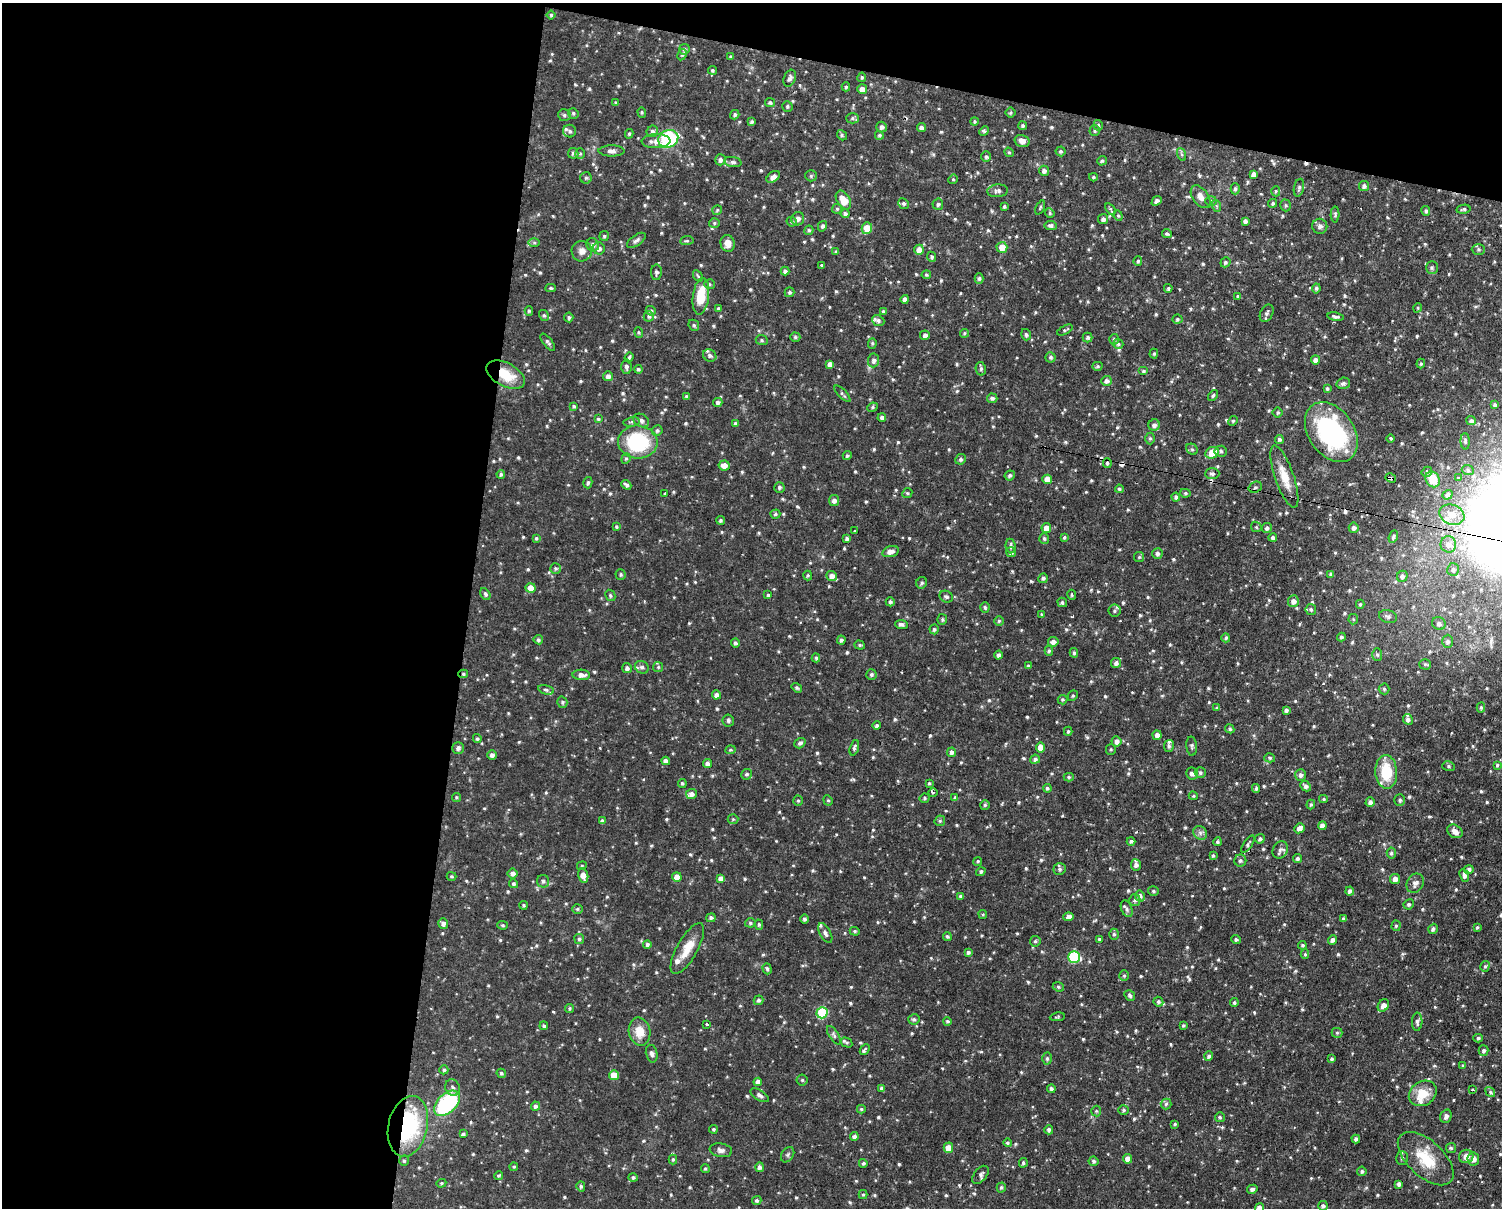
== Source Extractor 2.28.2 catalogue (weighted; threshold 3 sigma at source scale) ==
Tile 1 of 3 x 4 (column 1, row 1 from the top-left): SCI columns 140-1639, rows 3799-5004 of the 4978 x 5004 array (HDU 1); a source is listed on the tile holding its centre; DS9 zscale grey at full resolution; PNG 1504 x 1210 px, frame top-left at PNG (2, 3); each listed source drawn as its Kron ellipse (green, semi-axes under 4 px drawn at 4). Shown black and unused: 37% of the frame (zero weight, under 2 of 3 exposures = <1% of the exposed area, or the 3 px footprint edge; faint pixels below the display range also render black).
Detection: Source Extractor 2.28.2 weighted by HDU 2 'WHT'; one run over the whole footprint, this tile lists its part. Background 0.0511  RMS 0.0061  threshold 0.0273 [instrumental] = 3 sigma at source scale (4.5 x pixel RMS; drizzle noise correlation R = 1.50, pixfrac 1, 0.05/0.05 arcsec/px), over >= 5 px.
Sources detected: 875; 11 cosmic-ray / hot-pixel residue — neither listed nor drawn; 18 inside a brighter listed object's ellipse — not listed separately; of the other 846, all 500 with FLUX_AUTO >= 0.818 (the completeness limit of this list) listed and drawn (346 fainter detections not listed), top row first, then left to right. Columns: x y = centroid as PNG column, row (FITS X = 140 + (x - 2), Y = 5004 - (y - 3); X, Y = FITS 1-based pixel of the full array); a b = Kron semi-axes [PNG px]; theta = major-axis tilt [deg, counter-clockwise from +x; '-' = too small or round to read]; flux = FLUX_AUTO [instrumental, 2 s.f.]
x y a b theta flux
551 15 4 4 - 0.88
684 49 5 5 - 1.4
682 55 6 4 62 1
731 57 3 3 - 1
712 70 4 4 - 0.96
862 77 5 4 - 0.89
790 78 9 5 69 1.9
846 87 4 4 - 1.1
862 89 5 5 - 4.4
770 102 5 4 - 1.2
616 103 4 4 - 0.93
787 106 5 5 - 1.1
642 112 5 4 - 0.83
573 113 5 5 - 1.2
1010 113 5 5 - 0.94
564 115 6 5 - 1.4
735 115 5 4 - 1.2
852 118 6 5 - 1.1
974 121 4 4 - 0.85
752 122 4 4 - 1.1
1098 125 5 4 - 1
1023 126 4 4 - 1
881 127 5 5 - 2
921 128 4 4 - 2.3
1095 130 5 5 - 1.2
570 131 6 6 - 1.6
652 131 6 5 - 1.6
984 131 5 4 - 1
629 134 5 3 - 0.86
842 135 5 4 - 0.82
879 135 4 4 - 0.96
668 139 10 8 24 62
656 141 14 7 2 4.8
1022 141 8 6 -15 3.1
611 151 13 5 -1 2.4
1061 151 5 5 - 1.1
1009 152 5 4 - 0.84
573 153 5 5 - 1.5
580 153 5 4 - 0.84
1181 154 6 4 -70 1.1
986 157 5 5 - 1.2
720 160 5 5 - 2.2
1102 161 5 4 - 1
733 162 9 5 -7 1.9
1044 171 5 5 - 2.1
1253 174 4 4 - 2.1
811 176 6 5 - 0.97
773 177 7 5 35 3.1
1093 177 4 3 - 0.87
586 178 6 5 - 1.2
953 179 5 4 - 0.83
1364 186 5 5 - 1.7
1299 188 9 5 78 1.3
1235 189 5 4 - 1.2
998 191 10 6 5 2
1276 191 5 4 - 1
1201 197 13 8 -54 4.2
843 200 10 6 -58 8.6
1157 201 5 4 - 1.6
1211 201 5 5 - 1.1
1273 203 5 4 - 1.1
904 204 5 5 - 1.4
938 204 5 5 - 1.5
1286 205 6 5 - 1
1217 206 6 4 -70 0.88
1004 207 3 3 - 0.94
1040 207 7 4 65 0.92
837 209 5 5 - 0.87
1110 209 7 4 -57 1.1
1463 209 7 4 12 0.99
717 210 5 4 - 0.86
1426 211 5 4 - 1.3
1050 213 5 4 - 0.9
845 214 4 4 - 1.8
1335 214 8 4 89 1
1118 216 5 4 - 0.92
798 219 7 6 - 2.6
1103 219 5 5 - 2.1
791 221 5 5 - 1.1
1245 221 4 4 - 1.7
714 223 5 5 - 0.95
1051 225 6 4 -6 1.6
822 226 5 4 - 1.4
1320 226 7 7 - 2
867 228 6 5 - 9.1
809 230 5 4 - 1
1167 234 5 4 - 1.1
604 236 5 4 - 0.93
636 240 11 5 35 1.7
687 241 7 4 6 0.89
534 243 6 4 -1 1.1
728 243 8 7 - 4.7
593 245 7 6 - 2.2
1002 247 5 5 - 6.5
599 248 6 5 - 2.5
1478 249 7 5 -1 1.2
919 250 5 5 - 5.4
582 251 10 10 - 3.9
836 252 4 3 - 0.87
932 257 5 4 - 1.1
1138 261 5 4 - 0.98
1225 262 5 5 - 1.1
821 265 3 3 - 0.99
1432 268 6 5 - 1.2
785 271 4 4 - 1.8
656 272 8 5 89 1.5
926 275 5 4 - 1
698 276 6 4 -58 0.87
979 278 5 4 - 1.3
709 284 5 5 - 0.91
551 288 5 4 - 0.97
1168 288 4 3 - 1.1
1316 288 5 4 - 1.2
790 292 5 5 - 1.1
701 296 18 8 82 15
1238 297 4 3 - 1.1
905 299 4 4 - 2.6
718 308 4 4 - 0.93
1418 308 5 4 - 0.85
529 311 4 4 - 0.89
651 311 5 4 - 1.1
883 312 4 4 - 1.3
1267 313 9 6 62 1.9
544 316 5 4 - 1
649 316 5 5 - 1.4
569 317 5 4 - 1.2
1336 317 8 4 -9 1.5
1177 319 5 4 - 0.87
878 321 6 5 - 1.6
694 325 6 5 - 1.1
1065 330 8 4 27 1
639 332 5 4 - 0.82
964 333 4 4 - 0.88
925 335 5 4 - 2
1026 335 6 5 - 1.2
795 337 5 4 - 0.96
1088 337 5 5 - 1.2
1114 339 5 4 - 1
762 340 6 5 - 1
548 342 10 4 -52 1.5
872 343 5 4 - 0.91
1118 344 5 5 - 1.2
1154 354 5 4 - 0.85
710 355 7 6 - 2
629 357 5 3 - 0.94
1050 357 5 5 - 1.1
874 360 7 5 86 2.2
1315 360 4 4 - 2.6
830 364 4 4 - 2.6
1421 364 5 4 - 0.83
1097 366 5 4 - 0.97
626 367 7 5 -86 1.7
638 369 4 4 - 1.2
981 369 7 5 -78 1.2
1143 371 5 4 - 0.98
506 375 21 11 -29 16
608 376 5 5 - 2.4
1106 381 5 5 - 2.1
1343 383 7 5 18 1.7
1327 389 4 4 - 1.1
842 394 10 4 -45 1.2
686 396 3 3 - 0.83
1213 396 6 4 52 0.98
992 398 5 4 - 1.6
718 402 5 4 - 1.6
1495 405 3 3 - 1.1
574 406 4 4 - 0.91
872 407 5 4 - 0.89
1278 412 5 5 - 1.1
882 418 4 4 - 2.1
598 419 4 4 - 0.97
641 421 8 6 -32 2.1
1233 421 5 4 - 0.83
1471 421 5 4 - 1.5
631 422 8 4 9 1.2
735 423 4 4 - 1.4
1154 425 6 5 - 2.3
657 431 5 5 - 1.3
1331 432 33 23 -55 88
1150 438 6 4 -90 1.1
1391 438 4 4 - 0.98
1279 439 4 4 - 1.2
1465 441 8 4 -87 1.2
638 442 20 16 -4 45
1192 449 6 5 - 1
1221 451 6 5 - 1.4
1212 453 7 5 24 9.2
847 456 4 4 - 1.1
626 459 5 4 - 0.87
961 459 5 5 - 1.3
1107 463 5 4 - 1.1
724 466 6 5 - 3.8
1468 470 6 5 - 1.1
1427 472 5 5 - 1.2
501 474 4 4 - 1.1
1212 474 7 5 2 1.6
1010 475 5 4 - 1.4
1284 477 33 9 -71 11
1458 477 3 3 - 3
1391 478 5 3 - 3.7
1047 479 5 4 - 6.9
1433 479 8 7 - 11
588 483 6 4 75 1.3
626 485 5 4 - 1.5
779 487 5 5 - 1.2
1255 487 7 5 20 1.2
1119 489 4 4 - 1
907 493 5 5 - 0.96
1185 493 5 4 - 0.95
665 494 3 3 - 0.98
1447 495 5 4 - 2.1
1176 497 4 4 - 1.5
834 500 5 5 - 2.4
775 514 5 4 - 0.95
1452 515 13 10 -21 6.1
720 520 4 4 - 1.1
616 527 4 3 - 0.84
1256 527 6 4 -46 0.97
1046 528 5 5 - 5.3
1267 528 5 5 - 1.7
1354 528 5 5 - 2
855 531 3 3 - 1.4
1064 537 4 4 - 0.93
1393 537 6 4 67 1.2
536 538 4 3 - 0.88
1044 538 5 5 - 1.2
1273 538 4 4 - 1.6
847 539 4 4 - 1.7
1448 544 8 8 - 3.9
1011 546 7 5 -85 1.9
890 552 8 5 16 3.4
1011 552 5 5 - 1.9
1157 554 5 5 - 1.7
1139 557 5 5 - 0.86
555 568 5 5 - 1.2
1453 570 6 6 - 1.7
621 574 5 5 - 1
1330 574 4 4 - 1
808 575 5 4 - 0.89
832 576 5 5 - 3.4
1402 576 6 5 - 1.9
1043 578 5 4 - 1.4
922 583 6 5 - 1.2
531 588 5 5 - 6.7
485 594 6 4 -62 1.2
610 595 6 4 -61 1
768 595 4 3 - 1
1072 595 5 4 - 1
946 597 7 5 -27 1.2
1293 601 6 5 - 2.8
890 602 4 4 - 1.3
1062 602 5 4 - 1.2
1360 604 4 4 - 0.87
985 607 5 4 - 1.1
1311 609 5 5 - 1.3
1114 611 6 6 - 1.4
1042 614 4 3 - 0.82
1388 616 9 6 -17 2.1
942 619 5 4 - 1
1353 619 5 5 - 0.85
999 621 5 4 - 0.96
901 624 6 4 -6 1.6
1439 624 7 6 - 2.1
934 629 5 4 - 1.1
1341 637 4 4 - 1.3
1226 638 4 4 - 1.1
538 640 5 4 - 1.3
841 640 4 4 - 1.4
1447 641 6 5 - 1.9
1053 642 5 5 - 2.7
735 643 4 4 - 1.4
860 645 5 4 - 0.95
1049 651 5 4 - 0.95
1074 653 5 4 - 0.99
998 655 4 4 - 1.5
1377 655 6 5 - 1.3
816 658 4 4 - 0.97
1116 663 5 5 - 1.8
1425 664 5 5 - 0.95
1028 666 3 3 - 0.99
642 667 7 6 - 1.4
658 667 5 5 - 0.89
627 668 5 5 - 1.8
463 674 5 4 - 0.93
871 674 5 5 - 1.3
581 675 9 5 -2 3.1
797 688 5 4 - 1.2
1384 689 5 5 - 0.96
546 690 8 4 -14 1.3
716 695 4 4 - 2.3
1073 696 5 4 - 0.97
1062 700 5 4 - 1
562 702 5 5 - 1.1
1481 707 5 4 - 1.2
1217 708 3 3 - 0.82
1286 710 4 4 - 1.5
1408 719 5 4 - 1.5
728 720 6 5 - 1.2
877 726 4 4 - 1.5
1230 729 5 4 - 1.1
1068 731 4 3 - 0.95
1157 735 5 4 - 3
477 739 4 4 - 1
1116 741 5 5 - 2.5
800 743 6 5 - 1.5
1169 746 6 5 - 1.2
1192 746 9 5 -87 1.3
1040 747 5 4 - 6.4
458 748 6 5 - 2
854 748 8 4 73 1.4
1111 749 5 5 - 0.84
730 750 5 3 - 1
952 752 5 4 - 2.1
492 755 4 4 - 1.9
1270 758 5 4 - 1
1035 759 5 4 - 1.5
666 761 4 4 - 2.7
707 764 4 4 - 2.3
1497 765 4 4 - 0.99
1448 766 6 5 - 1.1
1386 772 17 11 -87 20
1192 773 6 6 - 2.4
1200 773 5 5 - 1.5
747 774 5 5 - 1.1
1301 775 6 5 - 1.9
1069 777 5 4 - 0.93
682 783 4 4 - 1
929 783 4 3 - 0.82
1306 786 5 4 - 2
1047 788 4 4 - 1.1
1256 788 4 3 - 1
933 792 4 3 - 1.1
691 794 5 5 - 2.1
1193 796 4 4 - 0.83
456 797 4 4 - 0.88
924 798 5 4 - 0.88
955 798 4 4 - 1.5
1323 799 4 4 - 0.87
828 800 5 4 - 0.91
1400 800 6 5 - 1.3
798 801 5 4 - 0.95
1370 802 4 4 - 2.3
985 805 5 5 - 1
1311 805 5 4 - 0.89
733 819 5 5 - 0.85
602 821 4 4 - 1.8
940 821 5 5 - 1
1322 826 4 4 - 3.2
1299 828 5 4 - 3.4
1455 831 8 6 -31 3.6
1200 833 7 6 - 2
1260 839 5 4 - 1.4
1131 841 4 4 - 1.2
1217 842 4 4 - 1.1
1248 844 10 3 56 1
1280 850 9 7 59 2.2
1391 853 5 4 - 1.3
1213 856 4 3 - 1
1297 858 4 4 - 1.4
1240 860 6 6 - 1.5
978 861 4 4 - 0.88
1136 865 6 5 - 2.3
582 866 5 4 - 0.83
1059 869 6 6 - 1.4
1469 869 5 4 - 1.8
981 872 5 4 - 1.2
512 873 5 5 - 2.4
1464 875 7 4 -67 2
451 876 5 3 - 0.85
583 876 7 5 -77 5.1
677 877 5 5 - 5
721 879 4 4 - 4.3
1395 879 5 5 - 3
543 881 6 6 - 1.8
1415 883 10 8 59 2.8
514 884 4 4 - 1.1
1153 891 5 4 - 1.1
1350 891 4 4 - 1.6
960 896 4 4 - 1.1
1140 896 5 5 - 2.1
1135 900 6 5 - 1.3
1409 904 5 5 - 1.2
523 905 4 4 - 0.97
577 909 5 4 - 0.96
1127 909 8 5 -68 1.6
983 914 4 4 - 0.82
1068 917 5 4 - 2.8
711 918 5 4 - 1.6
804 919 4 4 - 1.3
1343 919 4 3 - 1.3
443 923 5 5 - 2.1
750 923 5 4 - 1
502 925 5 4 - 0.87
759 925 5 4 - 1.1
1396 926 5 4 - 0.85
1477 927 3 3 - 0.87
1433 929 5 4 - 1.4
855 931 5 4 - 0.83
825 933 11 5 -60 1.9
1114 934 5 5 - 1.1
947 936 5 4 - 1.1
579 939 5 5 - 1.2
1099 939 4 4 - 0.89
1236 940 4 4 - 1.1
1333 940 5 4 - 1.9
1035 941 5 5 - 1.1
647 944 4 3 - 1.6
1302 945 4 4 - 1
687 949 28 10 60 10
968 952 4 4 - 1.3
1305 954 5 4 - 0.86
1074 957 6 5 - 43
1485 966 5 4 - 0.98
767 969 6 4 -72 1
1124 976 5 4 - 0.83
1058 987 6 4 -22 1
1130 995 6 5 - 1.5
758 1000 5 4 - 1.4
1158 1002 5 5 - 1.2
1234 1003 4 4 - 1.3
1383 1005 7 5 53 3.2
570 1008 4 4 - 0.95
822 1013 6 5 - 37
1057 1017 8 4 7 0.83
914 1019 6 5 - 1.2
947 1021 4 4 - 0.91
1417 1022 9 5 88 1.9
706 1024 3 3 - 1.2
544 1026 4 4 - 1.1
1183 1026 3 3 - 0.93
640 1032 14 10 -77 9.2
1337 1033 5 5 - 0.91
834 1035 10 5 -58 1.4
1478 1038 4 4 - 1
847 1042 6 4 -30 1
865 1049 6 3 46 2.7
1484 1051 5 5 - 1.7
652 1054 9 5 -77 1.7
1209 1056 5 4 - 1.7
1047 1058 6 5 - 1.3
1332 1059 4 4 - 1.2
1463 1066 4 3 - 1
444 1070 4 4 - 1.1
501 1073 5 4 - 1.1
614 1075 5 5 - 7.7
802 1080 5 5 - 1
758 1082 4 4 - 3.5
453 1088 8 7 - 2.2
881 1088 4 4 - 1.5
1051 1089 4 4 - 1.8
1472 1090 3 2 - 1.1
1490 1092 5 4 - 1
1423 1093 15 12 34 12
760 1095 10 5 -32 2.1
447 1103 15 9 45 63
1166 1104 5 5 - 1.2
536 1106 4 4 - 1.8
861 1109 4 3 - 0.89
1123 1110 5 4 - 1.1
1096 1111 5 5 - 0.83
1446 1116 7 5 72 2
1220 1117 5 5 - 1
1175 1124 4 3 - 0.84
408 1126 31 19 77 62
713 1129 4 4 - 0.89
1049 1130 4 4 - 1.6
463 1134 4 4 - 1.1
854 1137 4 4 - 2.3
1356 1139 4 4 - 1.7
1008 1143 4 4 - 1.1
948 1148 5 5 - 5.4
1451 1148 5 5 - 0.91
721 1150 11 7 -9 2.3
788 1155 8 6 56 1.3
1466 1156 7 6 - 3.9
1402 1158 7 6 - 1.8
673 1159 5 4 - 0.86
1128 1159 5 4 - 4.5
1426 1159 34 18 -43 20
1473 1159 7 5 -84 3.5
404 1161 5 4 - 1
1094 1161 5 5 - 1.2
863 1163 4 4 - 1.1
1023 1163 5 4 - 1.1
514 1167 4 3 - 0.83
759 1167 5 4 - 2
705 1168 4 4 - 0.88
1362 1171 5 4 - 1.2
499 1175 4 4 - 0.89
980 1175 10 6 52 2.3
633 1178 5 4 - 1.2
441 1183 5 4 - 0.83
1399 1184 4 4 - 1.9
581 1186 5 4 - 1.1
1001 1187 5 4 - 1.1
1252 1189 5 4 - 1.8
863 1194 4 4 - 0.82
757 1201 5 4 - 1.5
1323 1206 5 5 - 1.6
1259 1208 5 4 - 4.1
Overlapping masked pixels (flux is a lower limit): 4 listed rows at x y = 506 375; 1391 478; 463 674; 408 1126
Isophote crosses this tile's border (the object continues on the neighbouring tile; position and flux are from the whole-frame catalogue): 1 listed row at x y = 1259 1208